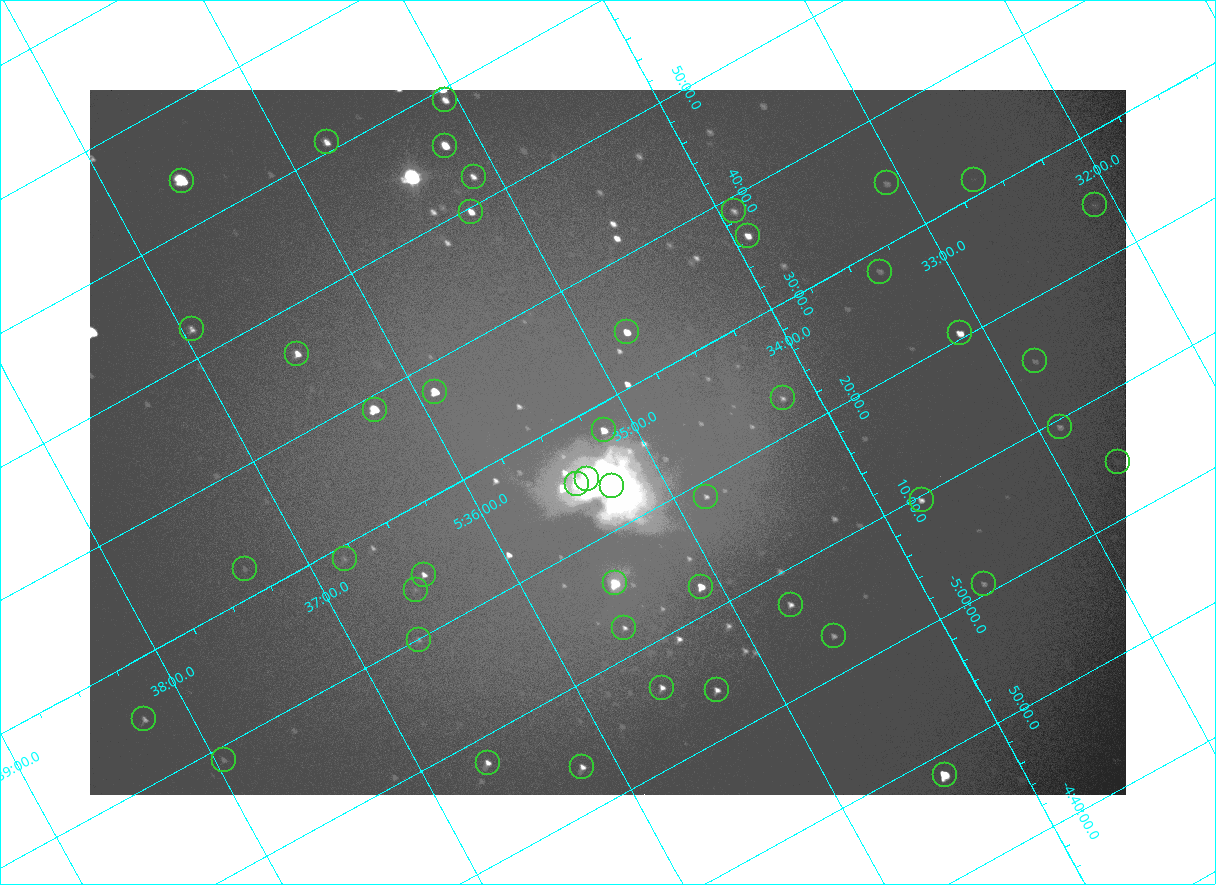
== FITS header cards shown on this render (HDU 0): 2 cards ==
NAXIS1  =                 2072
NAXIS2  =                 1410

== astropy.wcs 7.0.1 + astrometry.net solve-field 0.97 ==
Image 2072 x 1410 px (HDU 0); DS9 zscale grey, zoomed out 1/2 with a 90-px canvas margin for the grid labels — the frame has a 2x2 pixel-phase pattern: the four 2x2 pixel phases sit at different levels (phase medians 96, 102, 102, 170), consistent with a one-shot-colour (mosaic) sensor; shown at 1/2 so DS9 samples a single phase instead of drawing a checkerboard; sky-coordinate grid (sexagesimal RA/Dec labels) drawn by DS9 from the SOLVED WCS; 46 Tycho-2 reference stars matched to detected sources circled (green)
Header WCS: none
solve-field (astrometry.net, Tycho-2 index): SOLVED blind (the file carries no WCS)
Solved WCS: RA---TAN-SIP/DEC--TAN-SIP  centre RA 05:35:11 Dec -05:27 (83.79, -5.45 deg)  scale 2.55 arcsec/px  FOV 88.1' x 59.7'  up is -151 deg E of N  parity flipped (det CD > 0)
(file carries no celestial WCS; the grid is the blind solution)
Tycho-2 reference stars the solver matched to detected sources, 46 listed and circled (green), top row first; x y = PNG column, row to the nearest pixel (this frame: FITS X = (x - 90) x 2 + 1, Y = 1410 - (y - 90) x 2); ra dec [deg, ICRS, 3 dp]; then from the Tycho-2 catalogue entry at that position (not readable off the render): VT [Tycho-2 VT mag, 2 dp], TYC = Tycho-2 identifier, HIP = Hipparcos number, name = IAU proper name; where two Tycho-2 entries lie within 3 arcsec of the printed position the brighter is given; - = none
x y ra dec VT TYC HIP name
445 100 83.765 -5.984 8.95 4778-1377-1 - -
326 142 83.942 -6.013 8.95 4778-1351-1 - -
445 146 83.796 -5.927 7.42 4778-1370-1 - -
474 176 83.782 -5.869 9.11 4778-1381-1 - -
182 180 84.149 -6.065 5.71 4778-1379-1 26345 -
974 180 83.160 -5.522 11.78 4774-364-1 - -
886 183 83.271 -5.577 10.70 4774-816-1 - -
1094 205 83.027 -5.407 10.64 4774-422-1 - -
734 211 83.480 -5.647 10.11 4778-1380-1 - -
471 212 83.808 -5.827 8.43 4778-1364-1 - -
748 236 83.480 -5.607 8.83 4774-850-1 - -
880 272 83.339 -5.472 11.04 4774-874-1 - -
192 329 84.237 -5.873 9.58 4778-1063-1 - -
626 332 83.696 -5.571 8.07 4774-809-1 - -
960 333 83.281 -5.341 8.59 4774-473-1 26021 -
297 354 84.122 -5.770 8.64 4778-1069-1 - -
1035 361 83.207 -5.255 10.70 4774-524-1 - -
435 392 83.975 -5.628 7.32 4778-1369-1 - -
782 398 83.546 -5.382 10.28 4774-846-1 - -
374 410 84.063 -5.648 6.51 4778-1378-1 26314 -
1060 427 83.221 -5.156 10.21 4774-573-1 - -
604 430 83.791 -5.465 8.45 4774-849-1 - -
1118 462 83.172 -5.074 11.85 4774-505-1 - -
586 479 83.845 -5.416 5.03 4774-933-1 26235 -
577 484 83.860 -5.417 6.19 4774-934-1 - -
612 486 83.819 -5.390 5.06 4774-931-1 26221 -
706 496 83.708 -5.312 10.32 4774-810-1 - -
922 500 83.443 -5.161 9.67 4774-884-1 - -
344 559 84.202 -5.483 10.98 4774-806-1 - -
244 568 84.333 -5.539 12.01 4774-765-1 - -
424 574 84.113 -5.409 9.17 4774-855-1 - -
615 583 83.881 -5.267 6.87 4774-906-1 26258 -
984 584 83.422 -5.014 10.42 4774-457-1 - -
701 586 83.776 -5.204 7.81 4774-915-1 - -
416 590 84.134 -5.396 11.43 4774-904-1 - -
790 604 83.676 -5.121 9.49 4774-792-1 - -
624 628 83.899 -5.206 9.93 4774-829-1 - -
834 636 83.644 -5.052 10.20 4774-491-1 - -
418 640 84.164 -5.331 10.83 4774-799-1 - -
662 688 83.893 -5.106 9.35 4774-894-1 - -
717 690 83.826 -5.065 9.33 4774-830-1 - -
144 719 84.560 -5.420 9.92 4775-402-1 - -
224 760 84.489 -5.315 10.66 4775-366-1 - -
488 762 84.161 -5.131 9.25 4774-780-1 - -
582 767 84.046 -5.061 9.55 4774-762-1 - -
944 775 83.600 -4.804 6.81 4774-926-1 26137 -